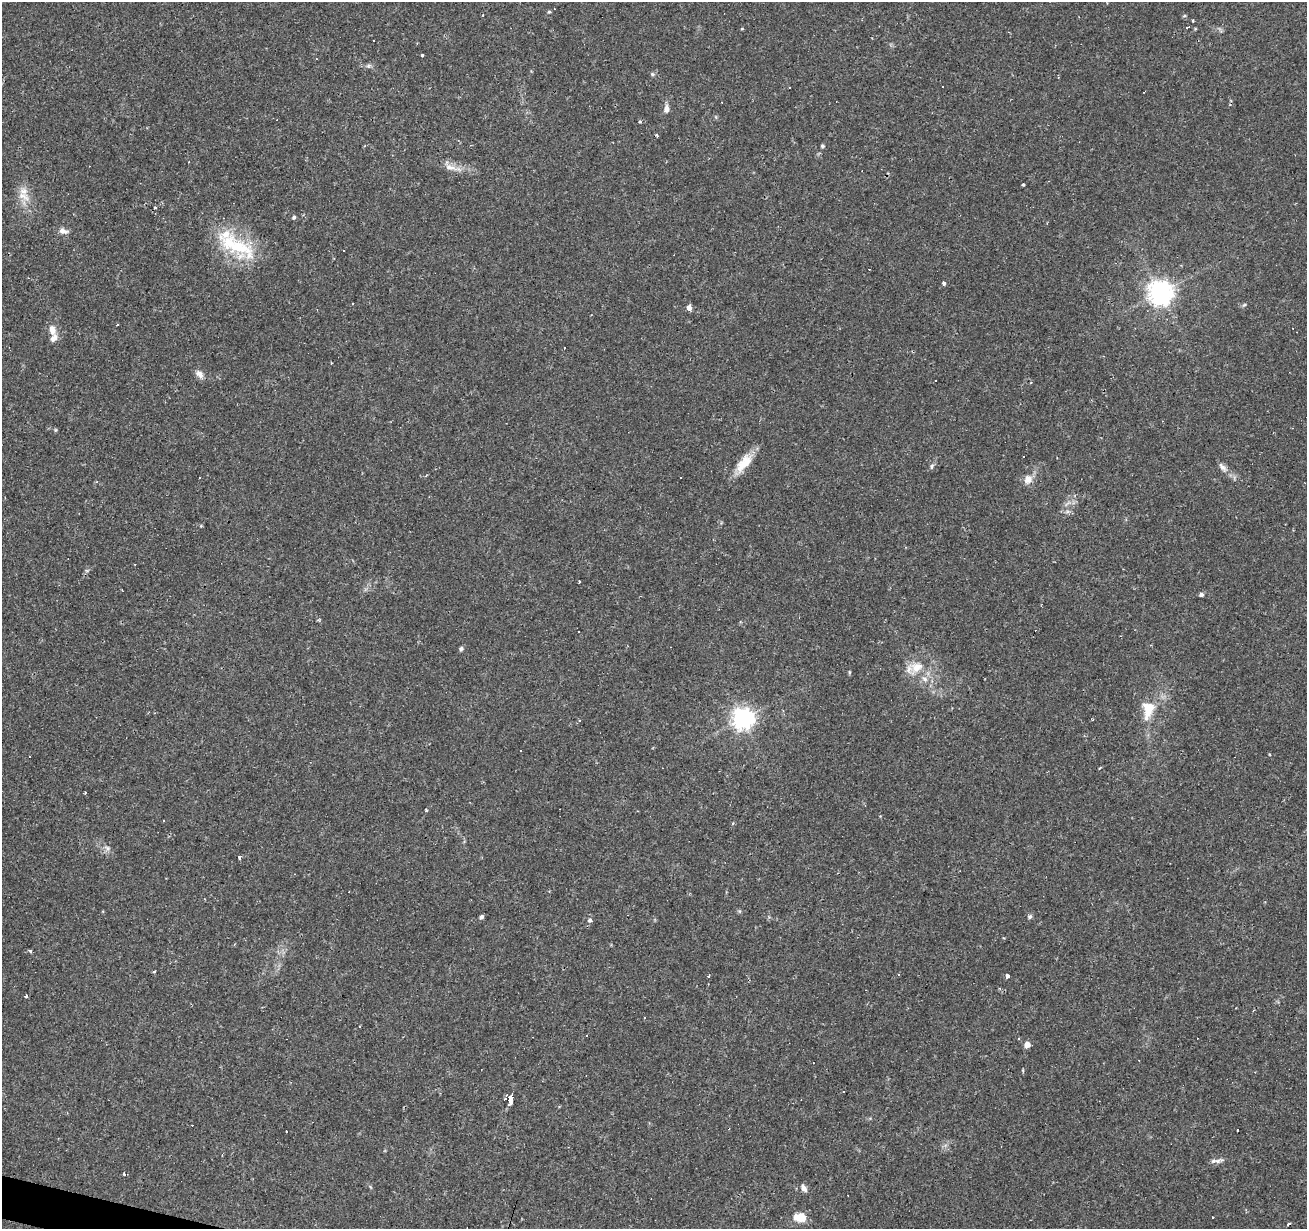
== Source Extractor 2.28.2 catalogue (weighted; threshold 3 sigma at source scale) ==
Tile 7 of 4 x 4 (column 3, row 2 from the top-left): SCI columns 2612-3916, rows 2669-3895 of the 5226 x 5399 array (HDU 1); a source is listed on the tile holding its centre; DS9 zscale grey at full resolution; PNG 1309 x 1231 px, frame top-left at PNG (2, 2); no overlay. Shown black and unused: <1% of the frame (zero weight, under 2 of 3 exposures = <1% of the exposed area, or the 3 px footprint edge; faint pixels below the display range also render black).
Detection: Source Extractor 2.28.2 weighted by HDU 2 'WHT'; one run over the whole footprint, this tile lists its part. Background 0.0437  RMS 0.004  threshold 0.0178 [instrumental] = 3 sigma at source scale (4.5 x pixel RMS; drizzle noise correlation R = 1.50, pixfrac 1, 0.0396/0.0396 arcsec/px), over >= 5 px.
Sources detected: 117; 41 cosmic-ray / hot-pixel residue — not listed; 4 inside a brighter listed object's ellipse — not listed separately; the other 72 listed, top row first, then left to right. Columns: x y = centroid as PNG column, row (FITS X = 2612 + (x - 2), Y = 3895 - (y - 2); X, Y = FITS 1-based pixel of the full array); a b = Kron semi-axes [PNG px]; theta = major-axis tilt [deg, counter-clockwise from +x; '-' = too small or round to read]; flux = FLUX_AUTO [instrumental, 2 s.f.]
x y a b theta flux
549 12 5 4 - 0.51
1184 16 5 3 - 0.41
1193 21 3 2 - 0.45
1187 27 4 3 - 1.6
742 29 5 3 - 0.31
373 41 3 2 - 0.67
422 55 3 3 - 0.61
369 66 7 5 20 0.96
652 74 6 5 - 0.66
666 109 10 6 -90 2
657 135 4 3 - 0.57
365 145 4 3 - 0.39
822 146 4 4 - 0.68
452 168 30 7 -12 4.4
1023 184 4 3 - 0.63
23 196 22 10 -30 4.8
294 217 5 4 - 0.72
63 231 13 8 -16 2
236 246 59 22 -29 26
944 283 4 3 - 6.7
1160 292 8 8 - 350
1244 305 7 4 36 0.57
689 307 5 4 - 4.3
117 324 3 2 - 0.61
52 330 12 8 -80 3.1
1297 332 2 2 - 0.21
1103 356 3 2 - 0.36
199 374 12 7 -44 2.3
55 430 5 4 - 0.47
744 463 29 13 51 7.9
932 466 8 4 68 0.85
1223 467 16 7 -49 2.2
200 477 3 3 - 1
1028 479 12 10 62 3.4
97 482 4 3 - 0.63
1067 504 13 3 41 1.2
1067 512 7 4 19 0.82
87 570 6 4 18 0.6
579 581 3 2 - 0.45
122 590 2 2 - 0.23
1201 595 5 4 - 1.3
461 649 5 5 - 0.79
916 667 23 16 36 8.2
849 672 4 3 - 0.67
1148 710 24 14 85 9.6
743 718 7 7 - 270
580 721 4 3 - 0.51
520 751 3 2 - 0.67
29 757 3 3 - 0.88
85 793 3 3 - 0.38
426 809 3 3 - 0.98
164 820 2 2 - 0.31
107 848 10 5 -22 1.3
239 857 4 3 - 0.95
739 911 6 4 -44 0.54
481 917 4 4 - 1.1
1030 917 7 5 45 0.82
590 920 6 6 - 1.1
30 951 5 3 - 0.41
154 972 3 3 - 0.96
898 974 3 3 - 0.45
1007 976 4 3 - 2.4
26 996 4 3 - 1.7
645 1018 3 3 - 2.8
587 1036 3 3 - 0.57
1027 1044 5 5 - 3.4
843 1091 3 3 - 0.92
510 1099 6 4 70 670
1218 1161 17 6 14 1.9
124 1174 5 3 - 0.71
804 1188 10 6 -56 1.7
799 1217 14 8 -5 7.6
Unlisted compact peaks at least as high as the median listed source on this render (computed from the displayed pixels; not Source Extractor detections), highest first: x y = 640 122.